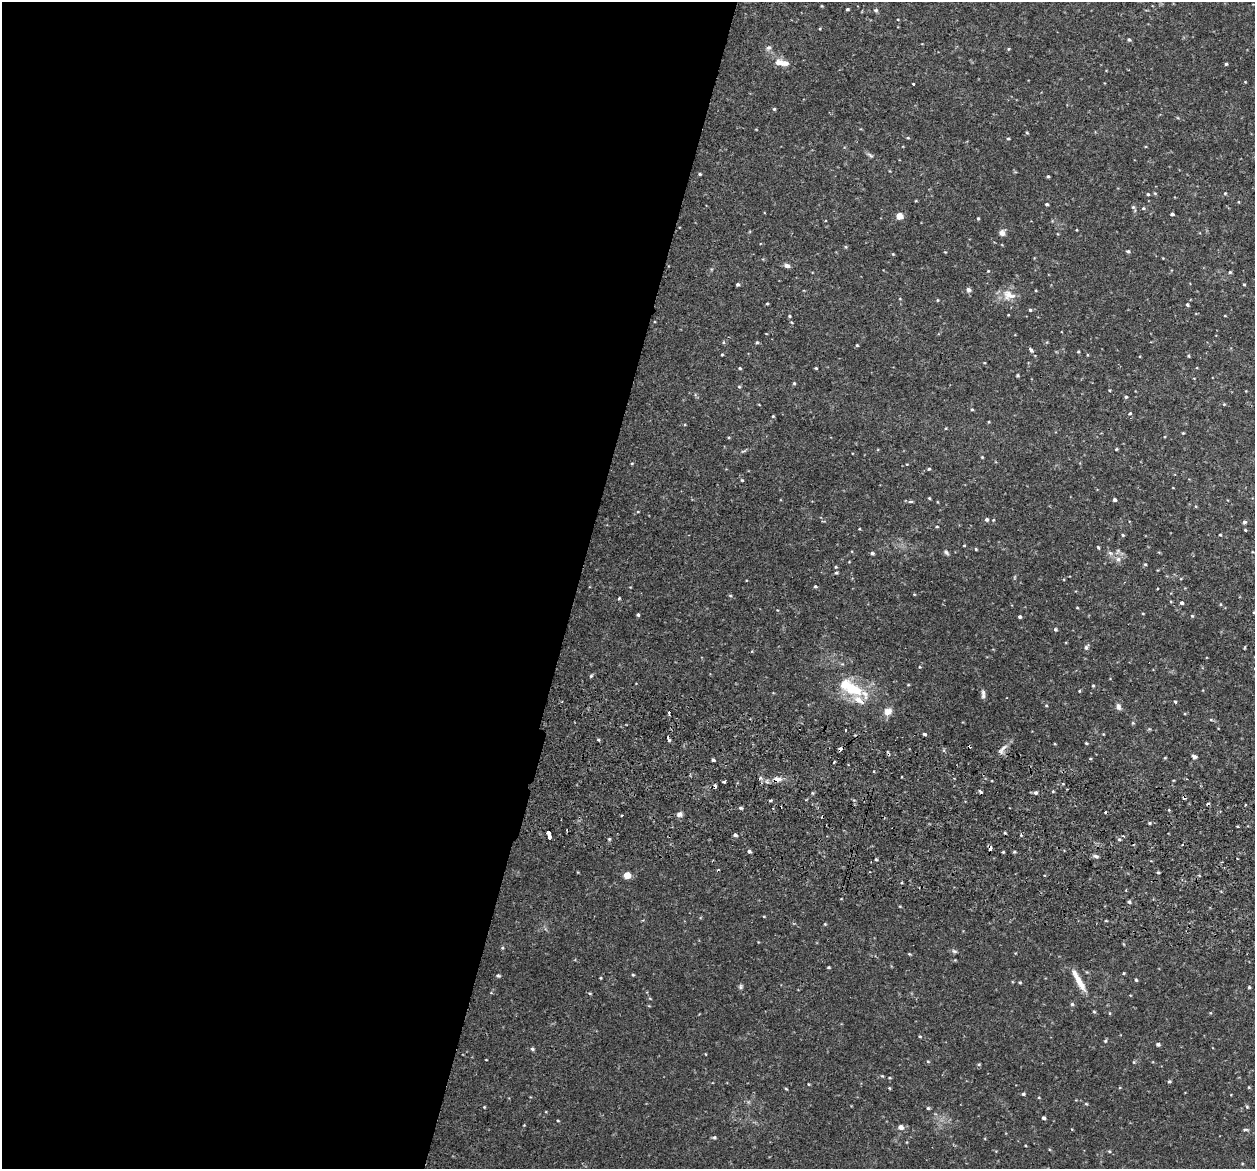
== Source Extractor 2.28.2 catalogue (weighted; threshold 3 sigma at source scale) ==
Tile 5 of 4 x 4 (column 1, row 2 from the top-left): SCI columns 16-1268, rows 2512-3678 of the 5042 x 5143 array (HDU 1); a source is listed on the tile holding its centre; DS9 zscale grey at full resolution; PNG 1257 x 1171 px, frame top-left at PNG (2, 2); no overlay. Shown black and unused: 46% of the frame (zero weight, under 2 of 3 exposures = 3% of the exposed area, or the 3 px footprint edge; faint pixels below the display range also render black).
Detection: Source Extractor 2.28.2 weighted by HDU 2 'WHT'; one run over the whole footprint, this tile lists its part. Background 0.0505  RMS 0.0062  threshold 0.028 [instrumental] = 3 sigma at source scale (4.5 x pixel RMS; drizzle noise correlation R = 1.50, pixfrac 1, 0.05/0.05 arcsec/px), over >= 5 px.
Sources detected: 141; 10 cosmic-ray / hot-pixel residue — not listed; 4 inside a brighter listed object's ellipse — not listed separately; the other 127 listed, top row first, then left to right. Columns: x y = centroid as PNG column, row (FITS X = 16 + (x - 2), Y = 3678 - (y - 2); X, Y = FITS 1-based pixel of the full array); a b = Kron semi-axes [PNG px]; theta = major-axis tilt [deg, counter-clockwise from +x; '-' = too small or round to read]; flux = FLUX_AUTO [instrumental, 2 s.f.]
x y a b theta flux
847 9 4 3 - 0.72
875 10 5 4 - 0.75
1129 40 4 3 - 0.8
769 48 7 5 19 1.1
778 62 11 9 13 3.1
1226 64 3 3 - 0.72
913 84 3 2 - 0.61
774 109 4 4 - 0.59
1027 133 4 3 - 0.46
908 138 4 3 - 0.46
1008 139 4 3 - 0.56
700 174 4 3 - 0.57
1048 176 4 3 - 0.64
1148 194 3 3 - 0.69
1047 204 3 3 - 0.86
1133 207 5 5 - 0.71
1143 208 4 4 - 0.58
1172 214 4 3 - 0.99
899 216 5 4 - 11
978 218 3 3 - 0.49
1002 233 6 5 - 2.9
1128 251 5 4 - 0.69
787 266 7 5 -22 1.7
1230 272 5 4 - 0.57
738 284 4 4 - 0.83
1244 284 4 3 - 0.4
968 290 6 5 - 1.3
1009 295 17 12 -18 6
767 304 4 3 - 0.49
1187 305 4 3 - 0.72
1030 310 4 3 - 0.6
789 316 5 3 - 0.55
757 342 5 3 - 0.55
857 345 4 4 - 0.49
1031 350 7 5 -59 1.1
722 354 4 3 - 0.42
1189 356 5 3 - 0.51
740 368 4 3 - 0.54
816 368 3 3 - 0.5
794 383 4 4 - 0.55
739 387 5 3 - 0.49
1126 397 4 4 - 0.69
972 410 4 3 - 0.57
1130 413 4 3 - 0.54
773 416 4 3 - 0.46
1116 449 3 3 - 0.49
982 457 4 3 - 0.46
929 469 5 3 - 0.53
742 480 4 4 - 0.49
929 498 4 3 - 0.47
1115 500 4 4 - 0.95
910 501 7 3 1 0.89
987 519 4 4 - 1.1
1244 522 6 4 15 0.92
937 526 4 2 - 0.44
1245 530 4 3 - 0.46
1123 535 4 4 - 0.53
1220 535 4 2 - 0.45
964 545 4 2 - 0.37
1098 547 4 3 - 0.5
976 549 3 3 - 0.52
946 552 6 5 - 0.99
872 553 4 4 - 0.88
1118 559 6 6 - 1.6
1145 564 4 3 - 0.52
836 573 5 3 - 0.6
815 586 4 4 - 0.61
619 598 3 3 - 0.79
1182 603 4 4 - 0.95
638 615 4 4 - 0.67
1192 616 4 4 - 0.52
1020 617 4 4 - 0.88
1055 629 5 4 - 0.83
1086 647 6 5 - 1.2
591 676 5 4 - 0.67
1093 685 5 3 - 0.46
850 687 35 14 -29 19
983 694 11 4 -89 1.7
1175 701 4 3 - 0.53
1119 707 8 6 -78 1.6
888 711 10 8 36 3.6
669 712 4 2 - 1.4
845 730 3 2 - 0.62
924 734 4 3 - 0.92
598 740 4 3 - 0.55
1086 743 4 3 - 0.48
1004 747 8 4 36 1.6
841 749 4 3 - 2.7
1194 756 6 5 - 1.3
713 760 3 3 - 0.73
834 762 3 3 - 0.85
761 778 5 4 - 1.3
778 779 11 6 -4 3
724 782 3 3 - 0.99
1035 793 5 4 - 1.1
741 808 5 3 - 0.81
679 814 7 6 - 1.6
1149 823 4 3 - 0.57
549 835 7 3 -76 8.1
735 835 4 4 - 1.1
1119 839 5 3 - 0.58
749 851 4 4 - 1.4
1096 856 6 4 -18 0.95
1158 872 4 3 - 0.58
627 875 5 4 - 11
1129 902 4 4 - 0.87
498 975 4 4 - 0.75
633 975 5 3 - 0.5
1078 980 18 8 -65 4.6
1136 980 3 3 - 0.64
1020 983 5 3 - 0.51
740 987 7 4 90 0.89
1249 987 4 3 - 0.53
1072 1004 5 4 - 0.81
1158 1044 4 4 - 1
532 1049 5 4 - 0.74
979 1064 5 3 - 0.52
1169 1081 4 4 - 0.64
786 1089 5 3 - 0.49
1023 1094 4 4 - 0.7
1247 1107 4 3 - 0.54
928 1108 4 4 - 0.65
1044 1118 4 3 - 1.2
558 1121 4 2 - 0.42
901 1127 6 5 - 2.6
714 1137 5 4 - 0.78
1109 1151 5 3 - 0.55
Overlapping masked pixels (flux is a lower limit): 2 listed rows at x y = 841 749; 778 779